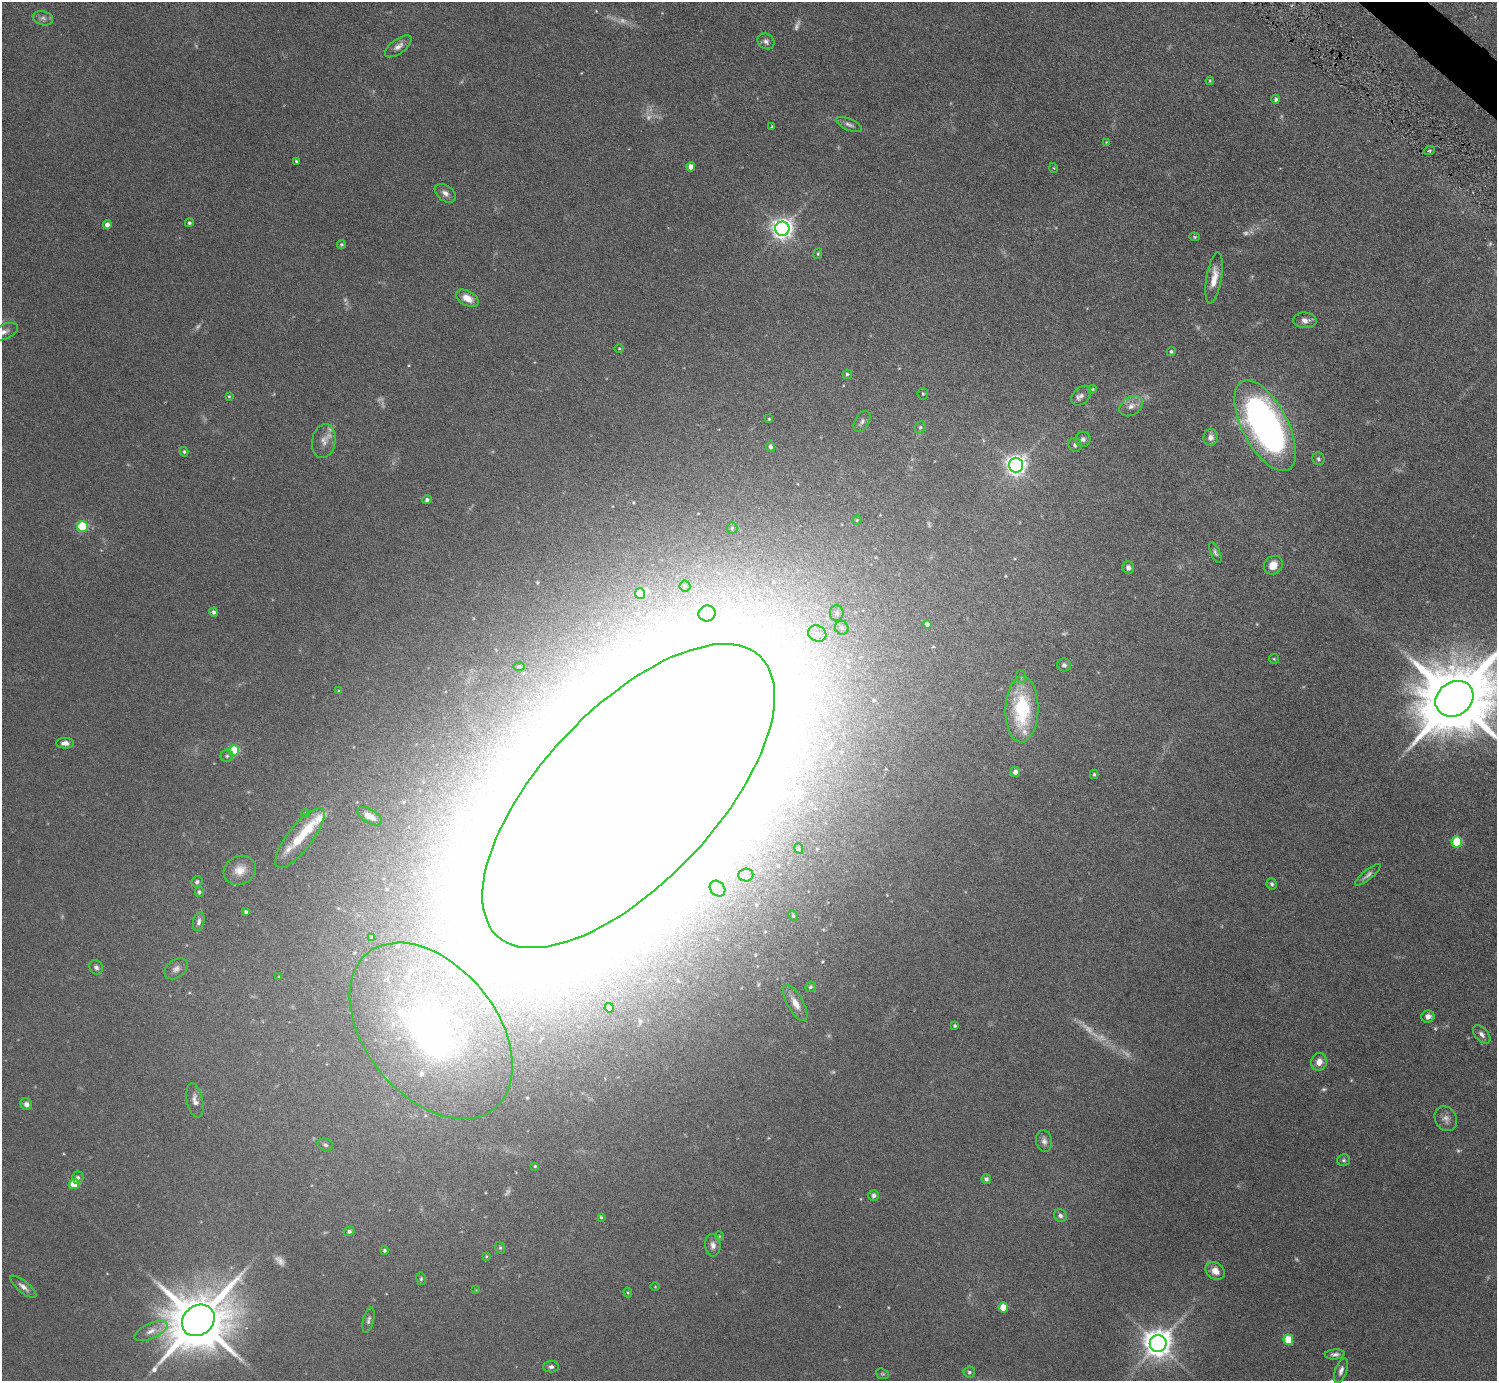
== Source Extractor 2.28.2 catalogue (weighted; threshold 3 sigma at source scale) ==
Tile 10 of 4 x 4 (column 2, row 3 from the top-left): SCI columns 1604-3098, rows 1742-3120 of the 6098 x 6100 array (HDU 1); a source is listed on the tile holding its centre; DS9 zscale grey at full resolution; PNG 1499 x 1383 px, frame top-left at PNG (2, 2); each listed source drawn as its Kron ellipse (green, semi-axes under 4 px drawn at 4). Shown black and unused: <1% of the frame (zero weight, under 6 of 11 exposures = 5% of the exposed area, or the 3 px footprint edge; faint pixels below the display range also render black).
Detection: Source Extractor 2.28.2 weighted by HDU 2 'WHT'; one run over the whole footprint, this tile lists its part. Background 0.103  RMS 0.006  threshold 0.0246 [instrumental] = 3 sigma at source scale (4.09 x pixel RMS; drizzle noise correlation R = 1.36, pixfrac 0.8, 0.05/0.05 arcsec/px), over >= 5 px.
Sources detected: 173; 19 too faint to see at this stretch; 13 inside a brighter object's white glare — neither listed nor drawn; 7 inside a brighter listed object's ellipse — not listed separately; the other 134 listed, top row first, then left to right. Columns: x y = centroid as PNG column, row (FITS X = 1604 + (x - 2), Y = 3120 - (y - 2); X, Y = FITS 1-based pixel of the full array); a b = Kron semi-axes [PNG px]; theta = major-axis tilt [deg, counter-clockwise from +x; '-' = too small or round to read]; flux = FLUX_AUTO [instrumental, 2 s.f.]
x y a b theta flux
43 18 10 7 -16 2.1
766 41 9 7 -36 1.9
398 46 15 7 37 3.1
1210 81 4 4 - 0.56
1276 99 4 4 - 1.2
849 124 14 5 -24 1.9
772 126 3 3 - 0.48
1106 142 3 3 - 0.39
1429 151 6 3 18 0.66
296 161 3 3 - 0.62
691 167 4 4 - 4
1054 168 5 3 - 0.44
445 193 12 7 -36 2.7
189 223 4 4 - 0.98
107 225 4 4 - 2.8
782 229 7 7 - 350
1195 237 5 4 - 0.72
341 244 4 4 - 0.67
818 254 5 4 - 0.69
1214 278 26 7 80 7.6
467 298 12 7 -29 5.8
1305 320 12 8 -4 3
4 332 15 7 22 3.2
619 348 5 3 - 0.48
1171 351 4 4 - 0.78
847 374 5 4 - 0.78
1092 389 4 3 - 0.62
923 394 6 5 - 0.71
229 396 4 4 - 0.57
1081 396 11 8 45 2.8
1131 406 13 9 33 3.9
769 419 3 3 - 0.56
862 421 11 7 59 1.9
1265 426 50 22 -62 210
920 427 6 5 - 0.97
1211 437 8 7 - 3
1083 439 8 7 - 2.1
324 441 17 11 80 4.9
1075 445 7 6 - 1.7
770 447 5 4 - 1.7
184 452 5 3 - 0.72
1318 459 6 6 - 1
1016 465 7 7 - 310
427 500 4 4 - 1.3
857 520 5 4 - 0.62
82 527 5 5 - 39
732 528 5 5 - 0.87
1215 552 11 4 -66 1.3
1273 565 10 8 42 6.1
1128 567 6 5 - 1.7
685 586 5 5 - 0.9
640 594 5 5 - 19
214 612 4 4 - 1.5
707 613 8 8 - 2.6
837 613 8 7 - 1.7
927 624 4 4 - 1.9
842 628 7 6 - 1.6
817 634 9 7 -28 2.8
1274 659 5 4 - 0.6
1064 665 7 6 - 1.4
519 666 6 4 1 0.8
1021 676 6 5 - 0.9
339 691 4 4 - 0.61
1454 699 20 16 35 7200
1022 709 33 16 88 38
65 743 9 5 0 2.6
234 750 5 5 - 29
227 756 6 6 - 1.1
1015 772 5 5 - 3
1094 774 5 4 - 0.77
628 796 192 87 47 12000
306 813 4 3 - 0.59
370 816 14 6 -31 4
300 838 37 12 52 14
1457 842 5 5 - 27
799 849 5 3 - 0.58
240 870 16 14 27 6.7
746 875 7 6 - 1.9
1368 875 16 5 39 2
197 882 5 5 - 1.2
1272 884 6 5 - 1.1
717 889 9 7 -46 2
199 892 5 4 - 1.1
246 912 3 3 - 0.91
793 916 6 4 -64 0.66
199 922 9 5 77 1.9
372 937 4 4 - 0.94
96 967 7 6 - 1.6
176 969 13 9 36 2.8
279 977 4 3 - 0.47
810 987 5 5 - 0.97
795 1003 20 8 -61 5.2
609 1008 5 4 - 1.5
1428 1016 6 6 - 2.7
955 1026 4 3 - 0.69
431 1031 100 65 -51 220
1482 1034 11 6 -47 2.2
1319 1062 9 7 74 4.9
195 1100 17 8 -78 3.4
26 1104 6 5 - 2.1
1446 1119 13 10 -61 3.2
1044 1141 11 8 -79 2.3
325 1145 8 6 -20 1.3
1344 1160 6 6 - 1.1
535 1166 3 3 - 0.55
78 1178 6 5 - 1.5
986 1179 5 4 - 1.3
74 1184 5 5 - 22
874 1195 5 5 - 1.7
1060 1216 7 6 - 1.7
601 1217 4 4 - 0.63
349 1231 5 4 - 1.1
719 1236 5 3 - 0.41
713 1245 11 7 -85 2.8
500 1248 6 4 -70 0.74
384 1250 4 4 - 0.87
486 1256 3 3 - 0.55
1215 1271 10 8 -34 5.2
421 1279 6 5 - 0.84
23 1287 16 5 -39 2.8
655 1287 4 3 - 0.38
476 1290 4 4 - 0.41
628 1292 5 4 - 0.57
1003 1307 5 5 - 9.7
198 1320 17 14 37 4300
368 1320 13 5 76 1.7
151 1331 18 7 24 4.3
1288 1340 5 5 - 15
1158 1344 8 8 - 740
1335 1354 10 5 4 1.8
551 1367 7 5 2 1.4
1341 1371 13 5 71 2.3
969 1372 5 5 - 0.98
882 1374 7 5 -19 0.81
Isophote crosses this tile's border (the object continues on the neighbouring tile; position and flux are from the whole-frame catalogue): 2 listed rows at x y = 4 332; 1454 699